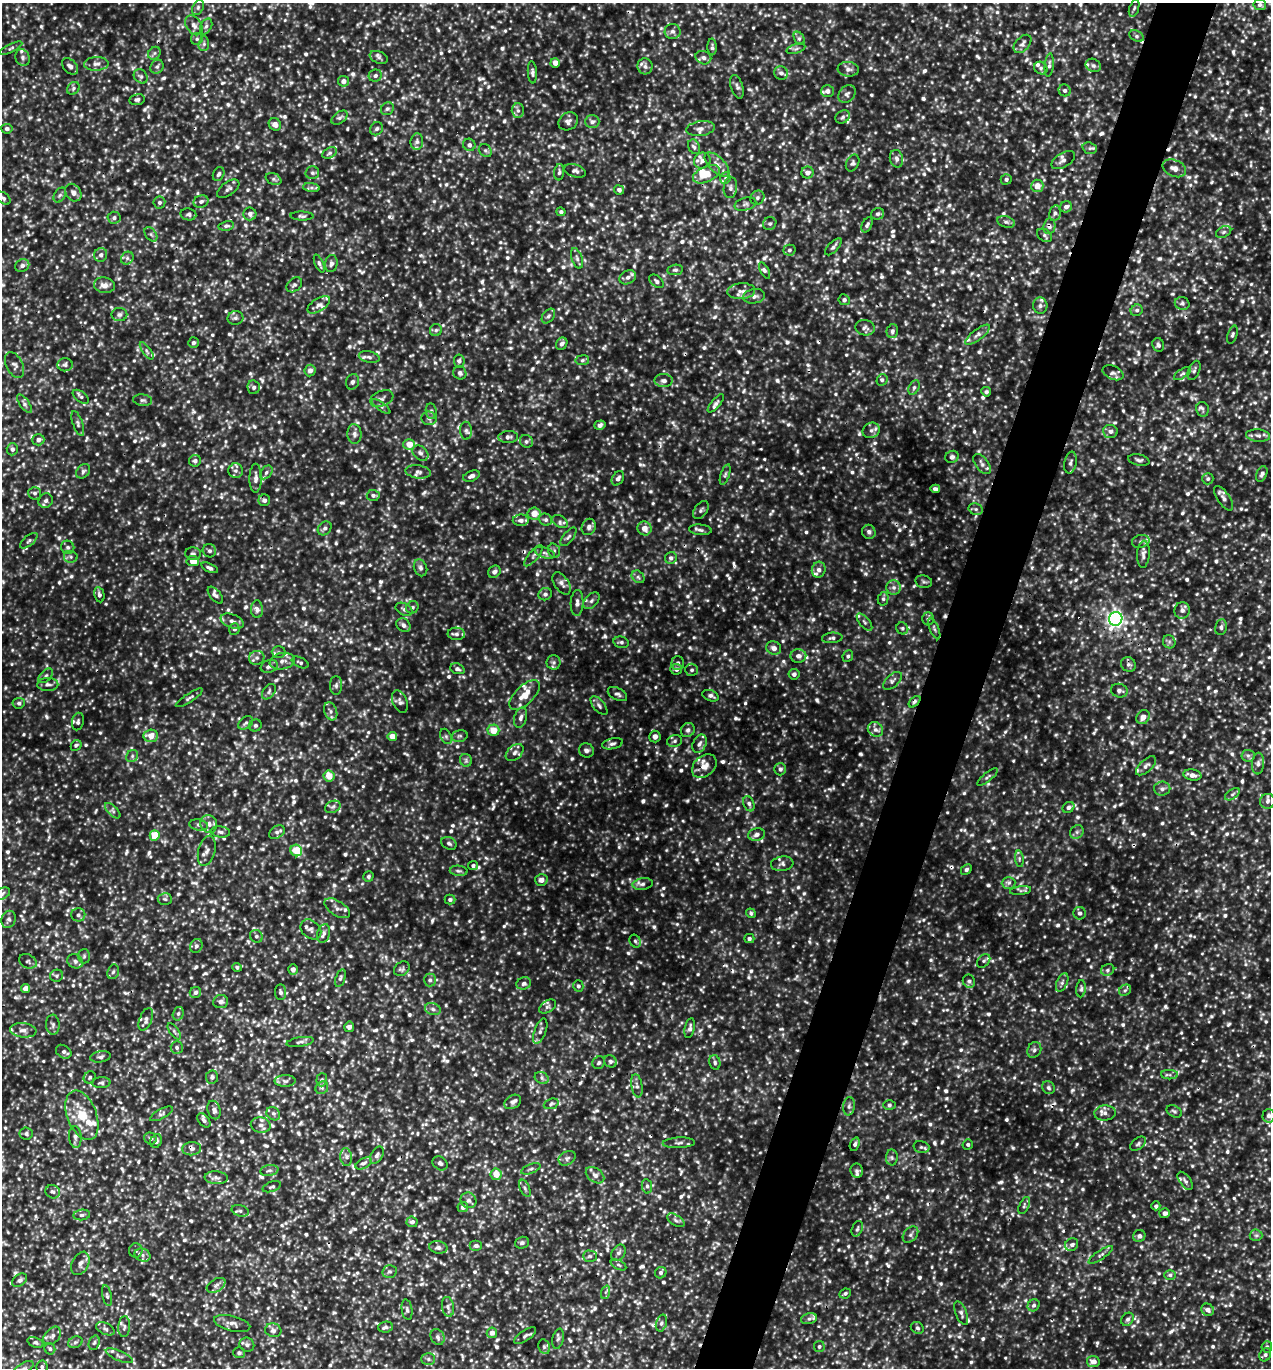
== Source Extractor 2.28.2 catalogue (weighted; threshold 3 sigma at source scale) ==
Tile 10 of 4 x 4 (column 2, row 3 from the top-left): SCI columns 1564-2832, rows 1396-2761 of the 5509 x 5497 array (HDU 1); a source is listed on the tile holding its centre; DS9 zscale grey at full resolution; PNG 1273 x 1370 px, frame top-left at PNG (2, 3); each listed source drawn as its Kron ellipse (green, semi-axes under 4 px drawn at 4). Shown black and unused: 5% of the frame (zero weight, under 3 of 5 exposures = <1% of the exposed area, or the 3 px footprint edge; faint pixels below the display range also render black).
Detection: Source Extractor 2.28.2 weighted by HDU 2 'WHT'; one run over the whole footprint, this tile lists its part. Background 0.176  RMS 0.038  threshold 0.173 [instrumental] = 3 sigma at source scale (4.5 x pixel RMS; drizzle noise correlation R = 1.50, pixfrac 1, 0.05/0.05 arcsec/px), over >= 5 px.
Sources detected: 1891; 13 too faint to see at this stretch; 7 cosmic-ray / hot-pixel residue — neither listed nor drawn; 64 inside a brighter listed object's ellipse — not listed separately; of the other 1807, all 500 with FLUX_AUTO >= 8.83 (the completeness limit of this list) listed and drawn (1307 fainter detections not listed), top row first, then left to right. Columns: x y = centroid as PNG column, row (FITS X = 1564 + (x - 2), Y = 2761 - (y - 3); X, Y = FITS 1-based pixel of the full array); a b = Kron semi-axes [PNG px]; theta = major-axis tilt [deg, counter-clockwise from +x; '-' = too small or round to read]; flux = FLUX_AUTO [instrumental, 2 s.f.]
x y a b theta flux
1260 5 6 5 - 11
198 7 8 5 64 10
1134 8 9 4 71 9
194 25 11 7 -55 17
206 26 8 5 62 11
673 31 8 7 - 16
1136 36 7 5 -27 9.9
799 38 7 5 -58 9.1
197 39 6 6 - 9
204 44 7 5 84 9
1022 44 11 6 47 15
712 47 8 4 -89 9
11 48 12 4 26 10
796 49 10 4 18 9.2
154 53 7 5 46 9.5
379 57 9 6 -21 11
23 58 8 7 - 12
703 58 8 6 -19 14
555 63 5 4 - 29
96 64 12 6 2 18
1049 65 12 4 84 12
1093 65 8 6 -25 13
70 66 10 6 -46 16
645 66 8 7 - 15
157 67 7 6 - 9.9
1041 68 7 6 - 10
848 69 10 7 -6 18
532 72 11 4 -86 11
781 73 7 6 - 15
141 76 8 6 -48 11
375 76 6 6 - 11
343 81 5 5 - 18
737 87 12 6 -72 14
73 88 7 5 49 9.6
1065 90 6 6 - 11
827 91 6 6 - 16
847 94 10 7 49 14
137 100 8 5 10 10
387 109 7 6 - 9.8
518 111 7 6 - 14
843 117 8 6 35 11
340 118 9 5 36 11
568 121 10 8 34 16
592 122 7 6 - 14
275 124 7 5 -46 21
701 128 15 7 8 23
7 129 5 5 - 12
377 129 7 6 - 9.9
417 141 8 6 83 13
469 145 6 6 - 14
694 147 7 5 -64 10
1090 148 7 5 -19 9.6
485 151 7 6 - 9.6
330 153 7 5 27 9.9
896 159 9 6 -76 17
1063 160 13 7 32 18
702 161 8 8 - 19
853 163 9 6 64 10
717 165 15 7 -44 32
1174 168 12 8 -23 26
575 171 11 6 -18 13
559 172 8 5 84 9.6
808 172 6 6 - 16
312 173 7 6 - 8.9
219 174 7 5 62 9.7
706 174 14 8 25 67
725 178 6 5 - 9.8
273 179 8 5 -27 9.8
1006 179 5 5 - 9.6
1037 186 6 6 - 37
311 188 8 4 -8 9.3
730 188 10 6 84 14
228 189 13 6 35 14
619 190 5 4 - 11
73 193 9 7 -54 21
60 195 8 5 59 11
3 198 8 5 -37 9.7
757 198 7 6 - 11
201 201 7 6 - 12
159 202 6 6 - 9.5
745 204 11 6 14 13
1066 207 6 5 - 15
561 212 4 4 - 9.6
1055 213 8 5 80 11
188 214 8 6 -9 10
250 214 6 6 - 16
878 214 6 5 - 11
302 216 11 4 -2 9.3
114 218 6 6 - 11
1006 222 9 5 -15 11
770 223 7 6 - 10
867 225 8 5 64 10
226 226 8 4 10 9.8
1049 226 8 6 81 14
1224 232 8 5 27 10
151 234 8 5 -54 9.8
1044 235 8 6 -32 10
833 247 11 5 45 12
789 250 6 5 - 9.2
101 255 7 6 - 14
127 258 7 6 - 10
577 258 10 5 -72 12
319 263 9 4 -67 10
331 263 8 6 80 13
22 266 7 6 - 13
675 270 8 5 8 9.1
765 271 9 4 -61 11
628 277 9 6 28 16
657 281 8 5 -41 11
104 285 10 7 -9 24
294 285 9 6 42 9.4
741 291 14 8 3 26
754 296 11 7 11 17
844 300 6 5 - 11
1182 303 7 6 - 11
319 305 13 6 32 19
1040 306 8 7 - 14
1137 310 6 5 - 9.6
119 315 8 6 2 13
548 316 8 5 52 9.7
235 318 8 7 - 12
865 328 9 7 -10 14
436 330 6 6 - 10
892 331 7 5 76 11
1232 334 9 5 72 9.1
978 335 15 5 37 18
193 343 5 5 - 9.6
562 344 6 5 - 13
1158 345 7 5 -69 9.9
147 351 10 4 -54 9.8
369 357 10 5 -11 13
582 360 7 5 7 9.1
459 361 6 5 - 12
15 365 14 8 -63 18
65 365 7 6 - 11
1194 370 10 5 68 10
310 371 6 5 - 21
460 373 7 6 - 11
1113 373 11 6 -24 16
1183 374 10 4 33 8.9
882 380 6 5 - 8.9
664 381 9 6 -1 15
353 382 8 6 71 12
254 387 7 6 - 12
914 387 7 5 63 9.2
986 392 5 4 - 9
81 397 9 5 -37 9.3
382 398 12 7 22 15
142 400 9 5 -7 10
716 403 11 4 50 13
24 404 11 4 -55 13
381 406 11 4 -36 9.9
1202 409 7 6 - 11
431 411 8 5 -82 10
429 418 7 6 - 13
78 423 13 5 -71 12
600 425 6 4 17 15
871 430 9 7 25 16
466 431 9 6 -89 11
1110 431 7 6 - 15
354 434 10 7 -86 16
1258 435 12 6 -5 18
508 437 10 6 4 14
38 440 6 5 - 16
526 441 7 6 - 9
409 444 6 5 - 50
12 449 6 5 - 12
420 453 9 6 -41 13
952 457 7 6 - 13
1139 460 11 5 -12 12
195 461 6 5 - 11
1070 463 11 6 79 13
982 464 12 6 -53 16
83 471 8 6 47 11
235 471 7 7 - 13
266 472 7 5 51 10
418 472 13 6 -8 17
1262 474 8 5 68 12
725 475 11 4 71 9.2
471 476 9 5 22 16
256 478 14 6 89 21
618 478 8 5 57 15
1208 479 6 5 - 9.3
935 489 5 4 - 13
35 493 6 6 - 11
373 495 6 5 - 11
1223 498 14 6 -56 18
264 500 6 5 - 13
46 501 7 6 - 14
976 509 7 5 -20 9.8
701 510 10 6 55 11
534 514 6 6 - 53
521 520 8 6 0 17
546 520 6 6 - 10
560 522 8 5 -31 12
589 527 8 7 - 15
325 528 8 6 43 12
644 528 7 7 - 35
700 530 11 5 -5 13
869 532 7 6 - 13
568 537 11 5 51 12
29 541 10 5 40 9.9
1141 541 9 6 13 14
68 547 7 6 - 11
209 551 7 6 - 11
554 551 7 5 -72 10
545 553 10 5 -18 13
193 554 8 6 -3 9.8
1143 554 13 6 86 18
534 556 13 5 50 12
71 557 7 6 - 8.9
671 558 6 5 - 13
193 561 6 5 - 44
210 568 9 3 -22 10
421 568 9 6 -69 12
819 570 8 7 - 17
494 572 7 5 43 13
638 577 7 5 -44 9.8
924 582 8 6 -11 9.2
562 583 12 7 -56 20
894 587 7 7 - 15
545 594 7 6 - 12
99 595 8 5 -78 11
215 595 10 5 -49 13
883 599 7 5 76 9.3
591 601 10 6 45 13
577 603 13 6 87 18
412 607 6 6 - 9.7
257 609 9 6 -88 18
404 609 9 6 -26 11
1182 610 8 7 - 17
928 619 6 5 - 9.3
1116 619 7 6 - 1300
232 621 12 6 -21 20
865 622 10 5 -50 11
403 625 7 6 - 15
1221 627 8 6 83 9.7
902 628 6 5 - 10
234 629 6 5 - 9.9
934 629 11 4 -67 9.7
456 634 8 6 -2 13
832 638 10 5 6 11
621 642 8 5 -12 9.9
1169 642 7 6 - 11
774 648 7 6 - 19
279 652 7 6 - 11
798 656 8 6 0 20
848 656 6 5 - 9.2
257 658 8 7 - 14
282 661 12 8 10 23
300 662 9 5 -26 9.1
553 662 7 7 - 11
678 663 7 6 - 12
1128 664 8 7 - 12
269 666 9 6 19 15
457 669 7 5 -22 11
676 669 6 5 - 13
692 670 6 6 - 9.6
794 674 5 5 - 13
46 676 9 5 46 9.1
892 681 11 6 43 14
48 684 10 6 -2 15
336 685 9 6 90 11
1119 691 8 6 -16 16
269 692 9 6 52 10
617 694 10 6 -28 12
525 695 19 9 45 60
711 696 8 5 -21 13
189 698 16 4 33 11
400 702 12 7 -67 14
915 702 7 4 45 9.6
19 703 6 5 - 9.8
599 706 11 5 -50 13
331 711 9 6 -69 15
1143 717 7 6 - 29
521 718 10 6 74 16
78 722 9 6 77 12
246 723 8 5 39 10
255 725 6 6 - 9
875 729 8 7 - 16
493 730 6 6 - 59
688 730 7 6 - 12
151 736 7 6 - 44
392 736 5 4 - 37
446 736 8 5 -63 9
459 736 8 5 15 9.5
655 737 6 5 - 16
675 741 7 6 - 10
612 744 10 5 13 13
699 744 10 6 63 16
76 745 6 4 45 9.1
586 750 7 7 - 15
515 753 10 7 43 16
132 756 6 5 - 9.1
1248 756 6 6 - 10
466 760 6 6 - 9.4
1258 763 11 6 85 15
704 766 14 10 41 38
1146 766 12 6 43 17
780 769 6 6 - 12
1192 775 9 5 -11 20
329 776 6 5 - 51
987 777 12 4 38 9.6
1162 789 8 7 - 13
1232 794 8 4 34 9.2
1267 801 7 7 - 14
749 804 8 5 -68 12
333 807 8 6 21 12
1068 807 6 5 - 11
113 811 10 5 -46 11
209 824 9 8 - 24
199 825 9 5 -10 12
220 832 10 5 -7 13
277 832 9 6 34 11
1077 832 7 6 - 11
757 834 8 6 13 17
155 835 5 5 - 92
449 843 8 6 -26 11
296 850 6 5 - 100
207 851 15 8 75 21
1019 859 8 4 -82 9.4
782 864 11 7 8 15
473 866 5 4 - 9.4
966 869 6 4 45 8.9
459 871 9 5 -4 9.9
368 876 5 5 - 9.4
541 880 6 6 - 22
1009 883 7 6 - 11
643 884 10 6 9 14
1020 891 11 4 7 9
2 894 8 5 30 11
165 899 7 5 -4 9
450 899 5 5 - 10
337 908 14 7 -32 18
751 913 5 4 - 9
1079 913 6 6 - 11
78 915 7 6 - 13
9 919 9 7 69 12
311 929 11 8 -41 18
324 933 10 6 74 15
256 936 6 6 - 12
749 939 5 4 - 10
635 941 6 5 - 9.3
196 946 7 6 - 11
84 956 7 6 - 9
28 961 9 6 -25 11
75 961 8 7 - 13
984 961 8 5 50 9.3
237 967 5 4 - 9
293 969 5 5 - 14
402 969 8 6 40 11
1108 970 7 5 23 9.9
113 972 7 5 71 9.4
57 976 6 6 - 9.5
340 978 9 4 71 8.9
430 980 6 6 - 11
969 981 7 6 - 11
1062 982 10 5 66 13
524 983 7 6 - 13
578 986 6 5 - 9.6
25 988 5 4 - 32
1081 989 8 5 84 8.9
1125 990 6 5 - 9.5
280 992 8 5 -85 11
195 993 6 5 - 12
221 1002 7 6 - 17
547 1007 9 5 34 10
433 1009 8 6 -18 12
178 1014 7 5 73 8.9
146 1019 12 6 68 16
53 1025 10 6 -87 13
349 1027 5 5 - 15
690 1028 10 5 78 14
23 1030 13 7 -6 22
174 1031 9 4 -55 8.8
540 1031 13 5 70 14
300 1042 14 4 9 12
177 1048 6 6 - 9.7
1034 1050 8 6 65 12
64 1052 8 6 -32 12
101 1057 10 5 10 11
610 1061 6 5 - 9.4
715 1062 7 5 -75 9.5
599 1063 7 6 - 9.4
1170 1075 8 4 -1 10
90 1077 6 5 - 8.8
212 1077 6 6 - 11
542 1078 7 5 -28 11
322 1080 6 5 - 9.1
285 1081 10 6 1 14
101 1083 9 5 3 9.6
637 1086 12 5 -80 14
322 1088 7 6 - 11
1048 1088 7 6 - 10
513 1102 9 6 32 16
551 1104 8 5 22 8.9
889 1105 6 5 - 9.3
849 1106 9 6 81 12
214 1110 9 6 -75 14
1174 1111 8 5 -28 9.6
1105 1113 11 7 4 20
162 1114 13 5 27 11
273 1114 7 6 - 12
82 1115 26 14 -68 110
1268 1116 7 6 - 15
204 1120 8 5 -51 13
261 1125 10 7 -12 21
26 1133 6 6 - 9.7
75 1137 11 6 -86 16
150 1138 6 6 - 10
156 1141 7 5 65 14
679 1143 16 5 3 16
855 1144 7 4 69 9.7
968 1144 5 5 - 8.9
1138 1144 9 5 39 9.4
921 1147 8 6 -15 9.4
192 1149 9 6 5 16
377 1155 9 5 59 13
346 1157 9 6 -82 15
567 1158 9 6 31 12
892 1158 8 6 -88 9.8
364 1163 9 5 28 11
440 1163 8 6 -39 11
531 1169 10 4 21 10
269 1170 9 5 10 12
857 1171 7 6 - 10
496 1174 6 5 - 56
595 1175 10 7 -37 19
216 1178 11 6 -5 15
1185 1181 10 5 -54 12
647 1186 7 5 -81 9.4
272 1187 9 5 20 8.9
525 1188 9 5 -66 9.1
53 1192 7 6 - 12
469 1200 8 7 - 14
1024 1206 9 4 64 9
1156 1206 4 4 - 9
463 1207 5 5 - 18
240 1211 9 5 -17 11
1165 1213 5 5 - 14
82 1215 8 5 7 11
676 1220 10 5 -32 10
412 1222 5 5 - 15
857 1229 8 5 69 9.5
910 1235 9 6 49 13
1256 1235 6 6 - 9.1
1139 1236 6 6 - 14
522 1243 7 6 - 10
1072 1244 7 6 - 12
476 1246 6 5 - 11
438 1247 9 6 -10 14
136 1251 7 7 - 13
619 1253 9 6 55 15
143 1255 8 6 -25 16
1101 1255 14 4 34 12
590 1256 7 5 -1 9
80 1263 12 8 64 22
619 1265 8 4 -27 9
390 1271 7 6 - 11
661 1273 6 5 - 12
1170 1275 6 5 - 9.5
20 1280 8 5 37 12
216 1285 10 6 31 14
606 1292 7 4 70 9.2
845 1293 6 4 26 9.2
107 1296 10 4 -77 9.1
1034 1305 6 5 - 10
448 1307 10 6 -81 13
407 1310 10 5 -80 11
1208 1310 6 6 - 19
961 1313 12 5 -68 14
809 1319 8 5 15 10
1127 1319 7 5 50 10
232 1323 18 7 -14 26
661 1323 9 5 74 12
124 1327 10 6 87 13
385 1327 7 5 4 9.7
917 1328 7 5 -34 9.5
105 1329 10 5 -27 10
273 1330 8 7 - 15
492 1333 5 5 - 27
52 1336 10 7 47 15
525 1336 13 5 34 11
438 1337 8 6 -62 13
558 1339 10 5 76 10
36 1342 8 5 -21 9.1
75 1342 7 5 22 8.9
94 1343 7 5 70 8.9
247 1345 7 7 - 12
819 1346 5 5 - 8.8
544 1347 7 5 -69 9.3
1267 1347 5 5 - 9.9
50 1349 6 5 - 9
239 1353 6 5 - 9.5
1265 1355 7 5 61 11
119 1356 14 5 -24 13
428 1359 7 6 - 9.1
1093 1362 6 5 - 23
42 1367 6 6 - 9.5
23 1368 11 5 32 12
Overlapping masked pixels (flux is a lower limit): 6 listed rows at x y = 159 202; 1049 226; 534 556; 1116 619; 915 702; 192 1149
Isophote crosses this tile's border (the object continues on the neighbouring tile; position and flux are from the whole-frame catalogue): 3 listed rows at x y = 3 198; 2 894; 23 1368
Unlisted compact peaks at least as high as the median listed source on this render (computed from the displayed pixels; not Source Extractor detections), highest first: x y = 787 342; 865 574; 1013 1148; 1171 1331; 749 612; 458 644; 1002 1269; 653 503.